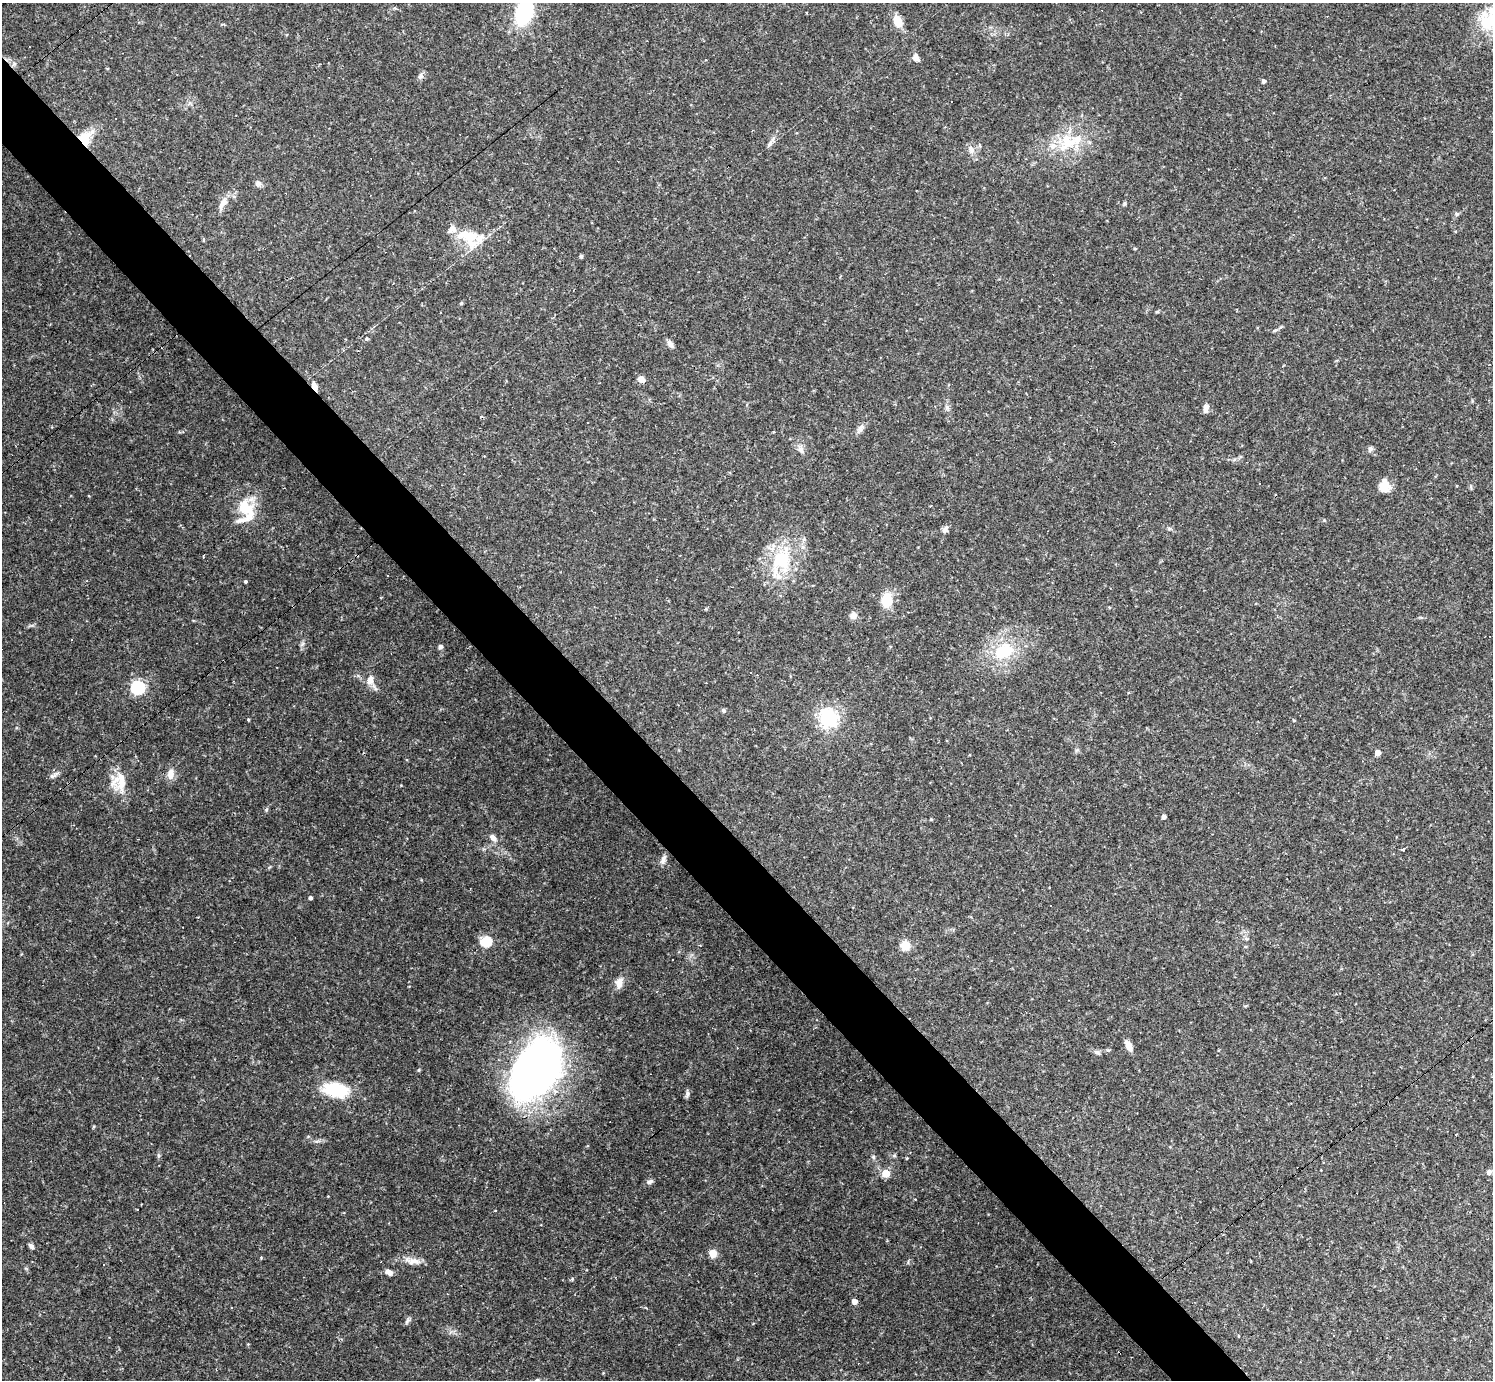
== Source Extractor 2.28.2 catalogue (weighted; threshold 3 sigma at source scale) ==
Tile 11 of 4 x 4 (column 3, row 3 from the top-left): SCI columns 2989-4479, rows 1672-3049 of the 5974 x 5972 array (HDU 1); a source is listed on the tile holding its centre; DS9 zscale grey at full resolution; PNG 1495 x 1382 px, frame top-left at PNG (2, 3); no overlay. Shown black and unused: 5% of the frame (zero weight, under 2 of 3 exposures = <1% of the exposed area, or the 3 px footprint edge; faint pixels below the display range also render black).
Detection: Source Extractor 2.28.2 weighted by HDU 2 'WHT'; one run over the whole footprint, this tile lists its part. Background 0.0633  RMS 0.0061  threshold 0.0274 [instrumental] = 3 sigma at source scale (4.5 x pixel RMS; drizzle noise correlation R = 1.50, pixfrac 1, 0.05/0.05 arcsec/px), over >= 5 px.
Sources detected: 113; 2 inside a brighter object's white glare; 18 cosmic-ray / hot-pixel residue — not listed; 6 inside a brighter listed object's ellipse — not listed separately; the other 87 listed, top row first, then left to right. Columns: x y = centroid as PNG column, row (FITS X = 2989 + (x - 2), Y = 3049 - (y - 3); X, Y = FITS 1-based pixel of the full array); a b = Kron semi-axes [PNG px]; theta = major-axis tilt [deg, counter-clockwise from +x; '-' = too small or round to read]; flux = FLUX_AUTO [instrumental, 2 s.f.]
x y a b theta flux
524 13 18 11 71 61
1491 20 34 21 83 25
898 22 14 8 -68 9.6
916 58 11 7 -61 2.9
706 60 3 3 - 0.59
14 64 8 4 45 1.5
420 76 8 7 - 2.1
1264 81 4 4 - 1.7
85 138 20 13 58 15
1067 142 30 24 47 26
770 144 12 5 56 2.2
971 150 12 8 -79 3.6
258 183 9 8 - 2.1
223 203 20 8 60 5.1
1124 204 6 4 83 0.85
1457 214 6 5 - 1.2
452 229 15 10 36 4.1
479 238 46 16 40 16
1135 249 4 3 - 0.62
581 256 5 4 - 0.95
461 303 6 4 45 0.74
1157 312 6 3 19 0.69
1275 330 6 5 - 0.98
670 344 11 6 -49 2.5
641 379 7 7 - 3.9
315 386 12 6 -63 3.3
947 407 7 5 -70 1.6
1206 408 11 6 81 2.7
861 428 12 7 58 2.8
773 432 4 3 - 0.53
1370 449 7 6 - 1.6
801 450 13 7 -61 3.1
1385 486 14 12 -87 7.2
244 508 21 19 -29 20
945 529 9 7 64 2.1
1169 529 6 4 0 0.94
782 560 44 24 74 43
388 575 3 3 - 2.5
245 582 3 3 - 1.1
887 600 20 14 85 12
853 615 9 8 - 3.4
302 644 9 3 45 1.1
440 647 6 5 - 1.7
1003 651 22 16 30 26
370 680 11 8 73 5.2
1290 687 3 2 - 0.34
138 688 6 6 - 110
724 710 5 5 - 1.2
828 718 7 7 - 290
248 720 4 3 - 0.58
1294 720 5 3 - 0.5
1378 753 4 4 - 6.5
171 774 13 8 84 5.2
54 775 14 5 28 2
122 784 32 22 17 14
1164 817 4 4 - 2.6
931 819 4 3 - 0.61
493 838 10 7 -49 3.2
1403 849 4 3 - 1.2
663 859 13 7 72 2.9
310 898 4 3 - 1.4
971 917 5 3 - 0.55
486 942 7 6 - 29
905 946 7 7 - 13
619 983 16 9 79 4.6
1128 1045 11 6 -61 5.5
1097 1052 9 6 -31 1.8
536 1069 62 39 57 320
419 1070 5 3 - 0.62
335 1090 23 13 -11 34
687 1094 11 5 78 1.6
94 1126 5 3 - 0.61
158 1156 6 4 72 0.92
894 1156 6 4 1 0.92
873 1157 6 5 - 1
907 1158 4 3 - 0.59
1489 1172 6 6 - 1.7
886 1173 5 5 - 21
650 1182 9 6 21 1.8
138 1210 3 3 - 0.82
31 1246 7 5 -51 1.7
713 1254 9 8 - 5.2
412 1261 23 9 -12 6.2
389 1272 9 6 -23 3.2
572 1279 5 4 - 0.73
854 1302 4 4 - 4.2
407 1321 11 5 59 1.5
Overlapping masked pixels (flux is a lower limit): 2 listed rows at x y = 85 138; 315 386
Isophote crosses this tile's border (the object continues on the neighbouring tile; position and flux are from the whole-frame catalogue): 2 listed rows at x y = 524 13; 1491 20
Unlisted compact peaks at least as high as the median listed source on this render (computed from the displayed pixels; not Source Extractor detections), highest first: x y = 261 1258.